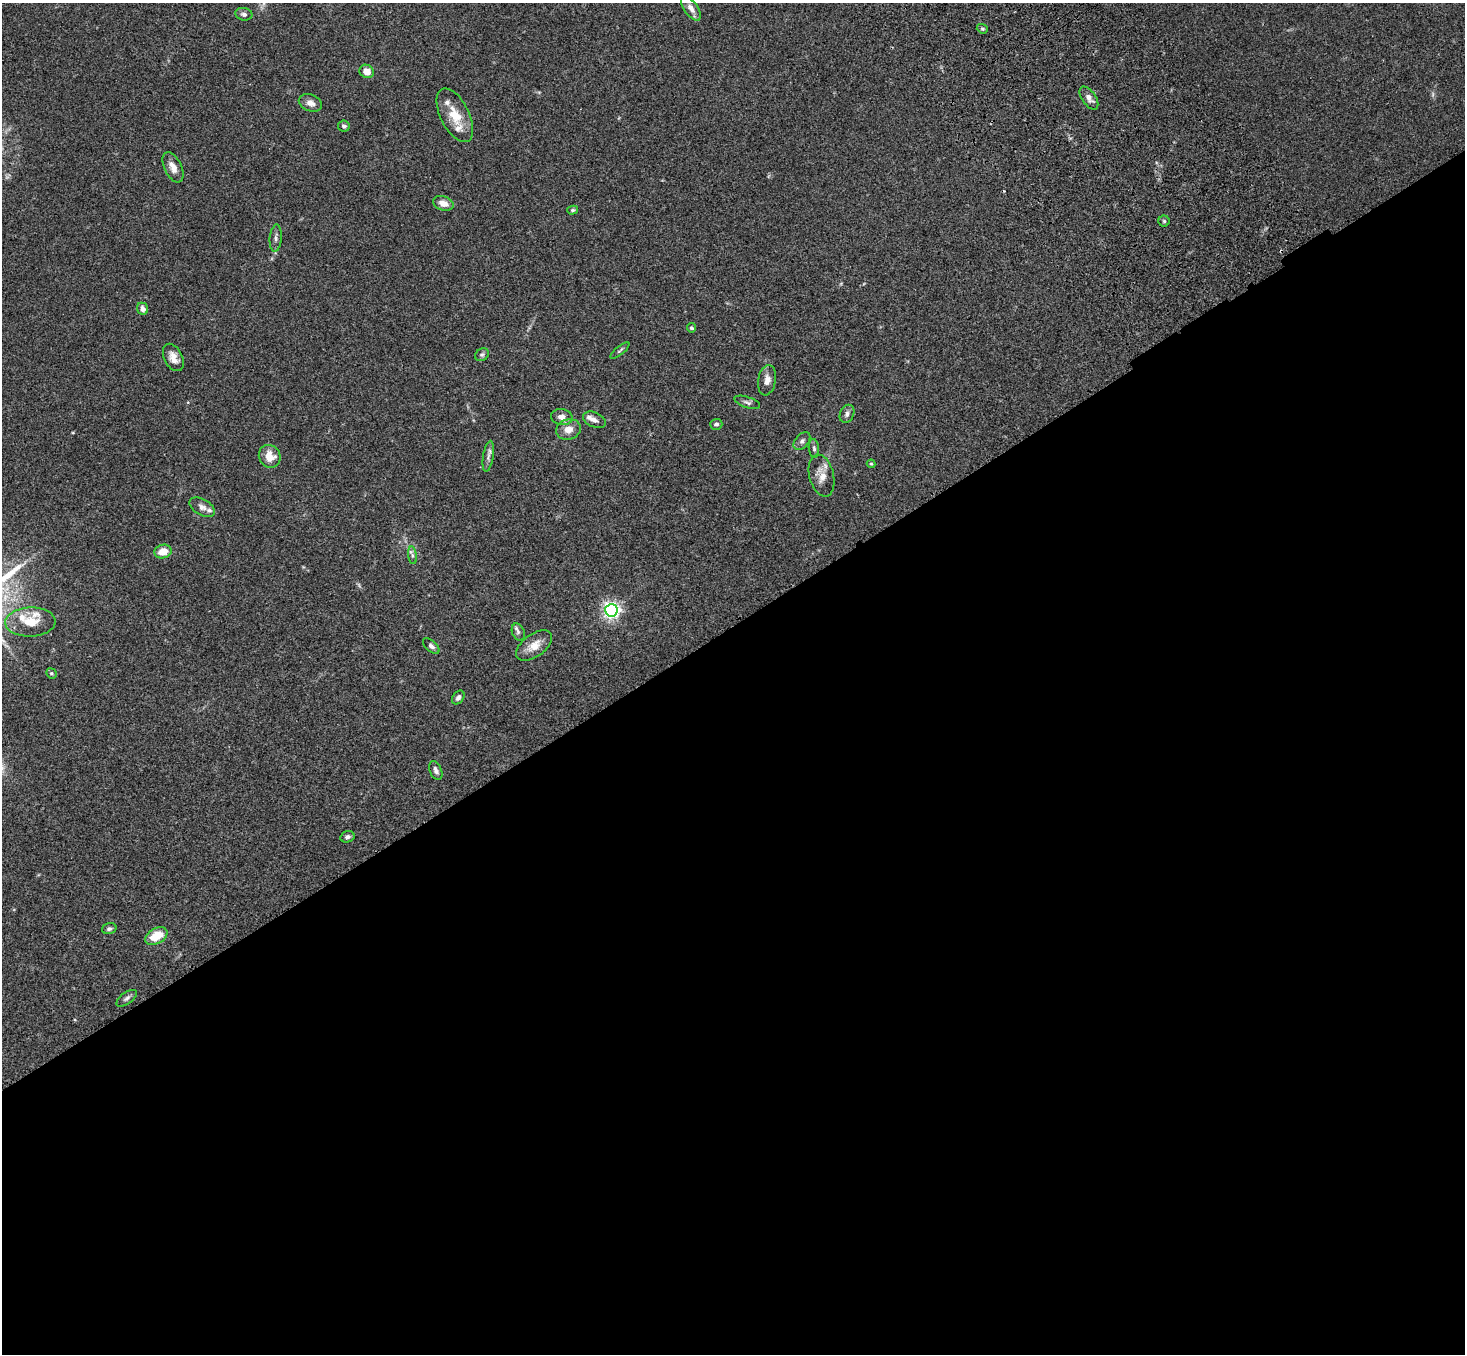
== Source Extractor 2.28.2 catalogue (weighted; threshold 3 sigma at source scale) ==
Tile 15 of 4 x 4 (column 3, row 4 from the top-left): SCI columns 3032-4494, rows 375-1726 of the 6061 x 6017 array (HDU 1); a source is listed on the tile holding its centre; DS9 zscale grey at full resolution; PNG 1467 x 1356 px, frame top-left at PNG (2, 3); each listed source drawn as its Kron ellipse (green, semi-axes under 4 px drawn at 4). Shown black and unused: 54% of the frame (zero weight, under 3 of 4 exposures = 6% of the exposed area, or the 3 px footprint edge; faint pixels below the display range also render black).
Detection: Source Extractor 2.28.2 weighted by HDU 2 'WHT'; one run over the whole footprint, this tile lists its part. Background 0.0593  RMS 0.0053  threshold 0.0237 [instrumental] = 3 sigma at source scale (4.5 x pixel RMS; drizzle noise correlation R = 1.50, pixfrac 1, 0.05/0.05 arcsec/px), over >= 5 px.
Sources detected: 55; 2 too faint to see at this stretch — neither listed nor drawn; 7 inside a brighter listed object's ellipse — not listed separately; the other 46 listed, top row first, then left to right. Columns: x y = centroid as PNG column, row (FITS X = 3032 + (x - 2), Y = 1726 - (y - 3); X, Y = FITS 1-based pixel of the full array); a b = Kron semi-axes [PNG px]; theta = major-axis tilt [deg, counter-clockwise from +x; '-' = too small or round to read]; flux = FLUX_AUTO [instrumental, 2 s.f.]
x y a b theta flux
691 8 14 7 -54 3.3
244 14 8 6 -10 1.6
982 29 6 4 -20 0.75
367 71 7 6 - 5.4
1089 98 13 7 -55 2.7
310 103 12 8 -23 3.1
455 115 29 14 -63 12
344 126 6 5 - 1.2
173 167 16 8 -65 4.6
443 203 10 7 -20 4.5
573 210 5 4 - 0.72
1164 221 5 5 - 0.81
276 238 13 6 85 1.8
143 309 6 5 - 2.5
692 328 5 4 - 0.85
620 351 12 3 38 0.91
482 355 7 6 - 1.1
173 357 14 9 -63 4.6
767 380 15 9 80 3.7
747 402 13 5 -18 1.7
847 414 9 7 65 2
562 417 11 8 -10 3.4
594 420 12 7 -25 2.3
716 424 6 5 - 1.2
568 430 12 10 18 4.8
802 441 10 6 50 1.7
814 448 9 5 -83 1.3
270 456 12 10 -57 7.3
488 456 15 5 81 2.1
871 464 4 4 - 0.54
822 476 21 12 -76 6.2
202 507 14 8 -29 2.8
163 552 9 6 16 7.2
412 555 9 4 -83 1.2
611 610 6 6 - 190
30 622 25 14 2 11
518 632 9 6 -67 1.3
431 646 10 5 -42 1.5
534 646 21 11 36 6.9
51 673 5 5 - 0.72
458 698 7 5 52 1.7
436 770 10 6 -68 2
347 837 7 5 16 1.6
109 929 7 5 14 1.1
156 936 12 7 30 11
127 998 12 6 36 1.6